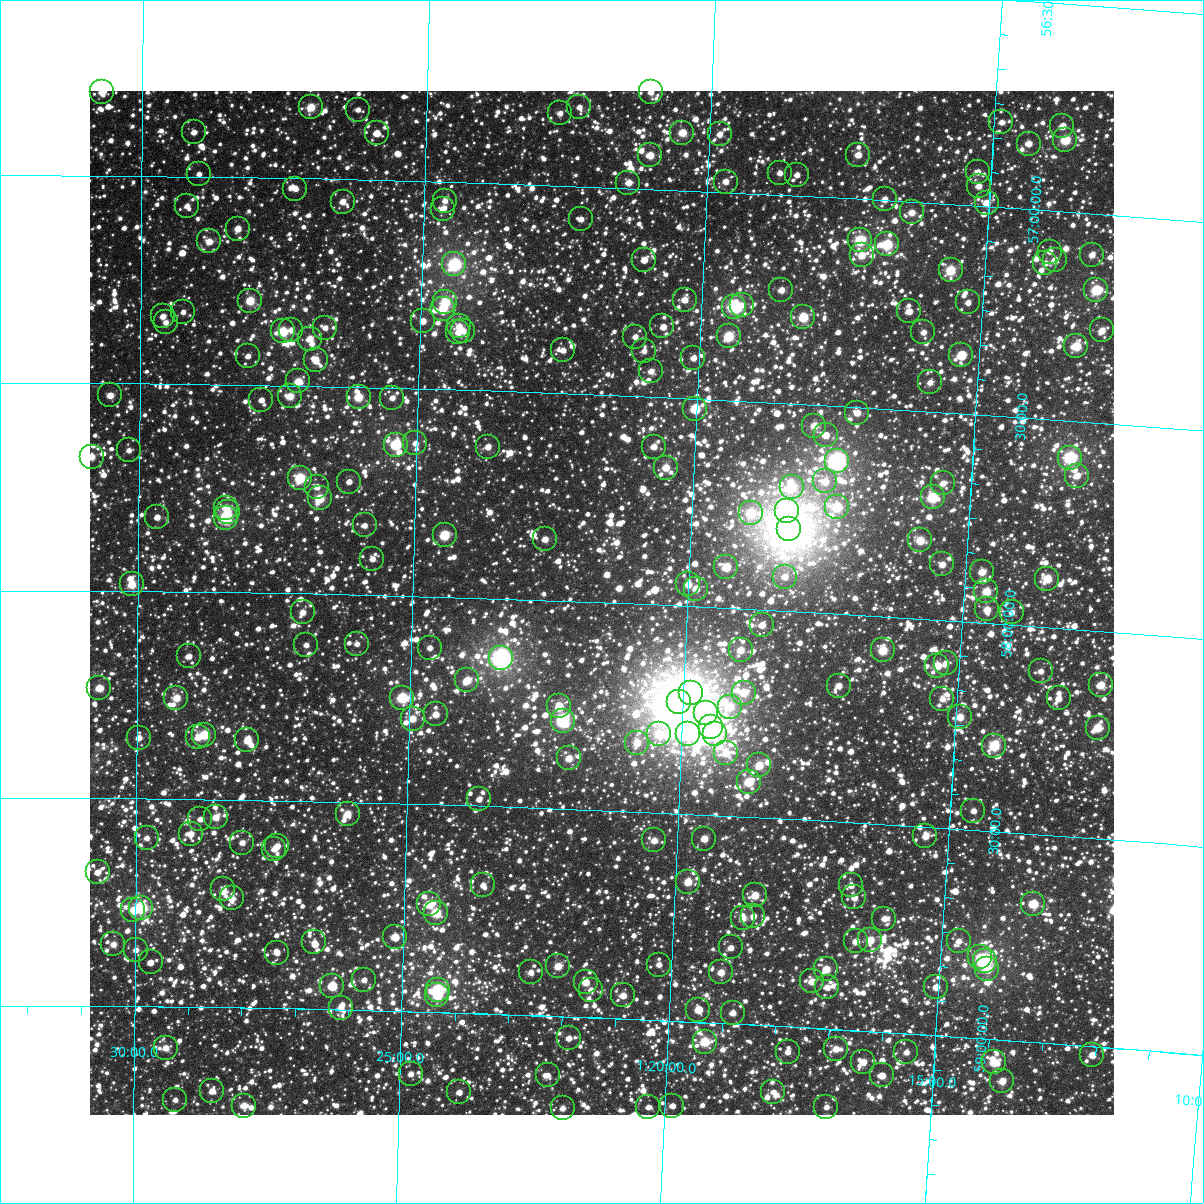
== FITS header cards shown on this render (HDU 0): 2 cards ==
NAXIS1  =                 1024
NAXIS2  =                 1024

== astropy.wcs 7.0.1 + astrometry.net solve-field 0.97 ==
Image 1024 x 1024 px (HDU 0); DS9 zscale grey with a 90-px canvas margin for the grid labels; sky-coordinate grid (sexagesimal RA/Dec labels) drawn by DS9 from the SOLVED WCS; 259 Tycho-2 reference stars matched to detected sources circled (green)
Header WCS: RA---TAN-SIP/DEC--TAN-SIP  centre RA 01:21:34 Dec +58:00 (20.39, +58.00 deg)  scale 8.67 arcsec/px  FOV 148.0' x 148.0'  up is +178 deg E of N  parity flipped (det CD > 0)
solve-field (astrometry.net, Tycho-2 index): VERIFIED the header's WCS against the Tycho-2 star catalogue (verified at 6 index scales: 15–259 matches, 0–1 conflicts across passes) and refined it, rather than solving blind
Solved WCS: RA---TAN-SIP/DEC--TAN-SIP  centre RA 01:21:34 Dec +58:00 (20.39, +58.00 deg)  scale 8.67 arcsec/px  FOV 148.0' x 148.0'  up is +178 deg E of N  parity flipped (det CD > 0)
The solver's refit moves the header's centre by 0.24 arcsec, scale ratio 1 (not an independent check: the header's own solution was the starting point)
Tycho-2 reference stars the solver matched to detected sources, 259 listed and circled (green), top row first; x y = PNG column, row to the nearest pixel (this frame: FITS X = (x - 90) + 1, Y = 1024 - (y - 91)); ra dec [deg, ICRS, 3 dp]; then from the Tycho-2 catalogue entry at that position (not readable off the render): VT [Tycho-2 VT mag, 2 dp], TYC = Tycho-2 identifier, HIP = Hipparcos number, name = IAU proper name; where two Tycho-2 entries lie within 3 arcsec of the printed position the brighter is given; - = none
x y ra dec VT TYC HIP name
102 92 22.678 +56.799 9.73 3678-1827-1 - -
651 92 20.265 +56.767 10.87 3678-1791-1 - -
311 107 21.757 +56.828 9.26 3678-1904-1 - -
579 107 20.576 +56.810 10.93 3678-1841-1 - -
358 110 21.549 +56.832 11.45 3678-1840-1 - -
560 113 20.660 +56.826 11.03 3678-1613-1 - -
1001 122 18.719 +56.795 11.06 3677-1860-1 - -
1062 126 18.450 +56.794 10.82 3677-1622-1 - -
194 132 22.271 +56.894 10.95 3678-1781-1 - -
377 133 21.464 +56.888 10.61 3678-1746-1 - -
682 133 20.118 +56.861 9.48 3678-1829-1 - -
720 134 19.954 +56.861 10.59 3677-2193-1 - -
1065 140 18.432 +56.827 8.65 3677-2085-1 - -
1029 144 18.593 +56.842 10.49 3677-2002-1 - -
650 155 20.256 +56.919 9.63 3678-1824-1 - -
858 155 19.340 +56.894 10.23 3677-1570-1 - -
978 172 18.809 +56.918 10.38 3677-1922-1 - -
780 173 19.681 +56.947 11.07 3677-1282-1 - -
199 174 22.245 +56.994 11.39 3678-1429-1 - -
797 175 19.605 +56.949 11.03 3677-1556-1 - -
726 182 19.918 +56.974 10.43 3677-1342-1 - -
628 183 20.346 +56.987 10.38 3678-1127-1 - -
979 186 18.801 +56.952 10.56 3677-1260-1 - -
295 189 21.819 +57.025 10.88 3678-987-1 - -
885 199 19.211 +56.997 10.40 3677-1426-1 - -
445 201 21.156 +57.046 10.91 3678-953-1 - -
343 202 21.608 +57.054 10.21 3678-1027-1 - -
987 203 18.761 +56.991 9.84 3677-2087-1 - -
187 206 22.297 +57.071 11.00 3678-1221-1 - -
443 209 21.164 +57.066 10.73 3678-835-1 - -
912 212 19.088 +57.025 10.15 3677-1470-1 - -
581 219 20.550 +57.080 10.81 3678-1983-1 - -
238 229 22.071 +57.124 10.02 3678-965-1 - -
860 240 19.310 +57.099 8.47 3677-1989-1 - -
209 241 22.197 +57.156 10.15 3678-1784-1 - -
887 244 19.188 +57.105 8.54 3677-1857-1 - -
1050 252 18.467 +57.098 11.14 3677-1851-1 - -
862 255 19.299 +57.135 9.69 3677-1979-1 - -
1092 255 18.280 +57.099 10.52 3677-1939-1 - -
644 260 20.262 +57.172 11.38 3678-1769-1 - -
1055 260 18.442 +57.118 10.22 3677-1721-1 - -
1045 263 18.484 +57.126 10.73 3677-1881-1 - -
454 264 21.105 +57.198 7.58 3678-899-1 6571 -
951 270 18.901 +57.158 8.78 3677-1635-1 5887 -
781 290 19.647 +57.229 10.27 3677-1571-1 - -
1096 290 18.249 +57.182 8.47 3677-1545-1 5680 -
685 300 20.074 +57.263 10.47 3678-1149-1 - -
250 301 22.011 +57.297 9.09 3678-1225-1 - -
445 302 21.141 +57.289 8.97 3678-1209-1 - -
968 302 18.814 +57.233 10.92 3677-1791-1 - -
742 305 19.818 +57.270 11.15 3677-1309-1 - -
734 307 19.852 +57.274 7.62 3677-2031-1 6189 -
443 309 21.151 +57.306 9.52 3678-1407-1 - -
909 311 19.073 +57.263 10.37 3677-1781-1 - -
183 312 22.308 +57.327 11.76 3678-691-1 - -
163 316 22.400 +57.338 10.80 3678-1201-1 - -
803 317 19.543 +57.291 8.79 3677-1649-1 - -
423 321 21.238 +57.337 10.48 3678-1912-1 - -
166 322 22.386 +57.352 10.82 3678-1047-1 - -
459 326 21.077 +57.347 10.31 3678-737-1 - -
662 326 20.170 +57.328 10.48 3678-1453-1 6290 -
325 328 21.673 +57.359 11.05 3678-1141-1 - -
291 330 21.826 +57.366 10.81 3678-713-1 - -
1102 330 18.213 +57.278 10.05 3677-1423-1 - -
283 331 21.863 +57.370 8.72 3678-1437-1 - -
463 331 21.058 +57.358 10.72 3678-1105-1 - -
458 332 21.079 +57.361 10.62 3678-741-1 - -
923 332 19.005 +57.311 11.14 3677-1211-1 - -
729 336 19.870 +57.346 8.77 3677-1463-1 - -
635 337 20.288 +57.357 10.95 3678-785-1 - -
310 339 21.742 +57.387 9.76 3678-905-1 - -
1076 346 18.320 +57.321 8.86 3677-1959-1 - -
563 350 20.609 +57.397 10.74 3678-1271-1 - -
644 351 20.246 +57.391 10.90 3678-1463-1 - -
961 355 18.830 +57.361 9.74 3677-1549-1 - -
248 356 22.017 +57.431 11.27 3678-1991-1 - -
693 358 20.025 +57.402 10.90 3678-1251-1 - -
316 360 21.714 +57.437 10.01 3678-1535-1 6747 -
651 371 20.211 +57.439 10.33 3678-675-1 - -
298 381 21.789 +57.490 9.47 3678-1529-1 - -
930 382 18.962 +57.431 10.61 3677-1365-1 - -
110 395 22.633 +57.529 10.23 3678-1049-1 - -
290 396 21.825 +57.525 9.63 3678-1379-1 - -
359 397 21.518 +57.524 9.18 3678-1041-1 - -
392 398 21.366 +57.524 10.67 3678-1163-1 - -
261 400 21.953 +57.536 11.40 3678-1257-1 - -
695 409 20.006 +57.525 9.98 3678-224-1 - -
857 413 19.278 +57.514 10.22 3677-1181-1 - -
814 426 19.469 +57.551 9.85 3677-1016-1 - -
826 435 19.415 +57.572 11.16 3677-1009-1 - -
415 443 21.257 +57.632 10.80 3678-582-1 - -
396 445 21.345 +57.637 8.66 3678-305-1 - -
488 447 20.930 +57.635 10.26 3678-9-1 - -
654 447 20.185 +57.620 10.44 3678-524-1 - -
129 450 22.546 +57.661 10.99 3678-500-1 - -
92 457 22.713 +57.677 10.09 3678-323-1 - -
1070 458 18.312 +57.589 7.62 3677-784-1 - -
837 461 19.360 +57.632 6.88 3677-1107-1 6027 -
666 468 20.126 +57.669 9.72 3678-338-1 - -
1077 476 18.276 +57.632 10.97 3677-682-1 - -
300 478 21.775 +57.722 8.56 3678-309-1 6775 -
825 481 19.407 +57.683 10.44 3677-1144-1 - -
349 482 21.551 +57.728 11.47 3678-310-1 - -
943 483 18.877 +57.671 10.53 3677-922-1 - -
317 487 21.697 +57.742 10.59 3678-363-1 - -
792 487 19.555 +57.701 8.96 3677-1010-1 - -
933 497 18.919 +57.707 8.28 3677-744-1 - -
320 498 21.683 +57.770 8.99 3678-502-1 - -
837 507 19.346 +57.743 8.98 3677-1118-1 - -
226 508 22.105 +57.796 10.06 3678-166-1 - -
787 511 19.572 +57.760 10.16 3677-1134-1 - -
228 512 22.097 +57.807 10.06 3678-291-1 - -
751 513 19.734 +57.768 9.33 3677-988-1 - -
157 517 22.416 +57.822 10.74 3678-44-1 - -
226 518 22.107 +57.822 8.05 3678-534-1 6871 -
365 525 21.477 +57.833 11.09 3678-382-1 - -
789 529 19.558 +57.803 6.70 3677-992-1 6093 -
445 535 21.113 +57.852 8.65 3678-467-1 - -
545 539 20.659 +57.853 10.94 3678-551-1 - -
920 540 18.963 +57.812 9.33 3677-755-1 5904 -
372 559 21.438 +57.913 11.69 3678-209-1 - -
942 564 18.856 +57.867 10.28 3677-822-1 - -
726 567 19.833 +57.902 9.38 3677-979-1 - -
982 572 18.675 +57.879 10.13 3677-580-1 - -
785 577 19.566 +57.918 10.75 3677-1169-1 - -
1047 579 18.377 +57.884 9.20 3677-647-1 - -
132 584 22.529 +57.984 9.33 3678-602-1 - -
688 584 20.001 +57.948 10.36 3678-252-1 - -
696 589 19.965 +57.957 10.37 3677-935-1 - -
986 591 18.648 +57.925 9.25 3677-798-1 - -
987 609 18.641 +57.968 9.84 3677-719-1 - -
303 612 21.750 +58.045 10.33 3678-374-1 - -
1012 612 18.527 +57.971 11.07 3677-854-1 - -
762 625 19.658 +58.037 10.83 3677-1171-1 - -
357 644 21.499 +58.118 11.04 3678-520-1 - -
306 645 21.731 +58.124 11.00 3678-630-1 - -
430 648 21.166 +58.123 10.92 3678-16-1 - -
741 650 19.750 +58.100 9.81 3677-1056-1 - -
883 650 19.102 +58.082 9.08 3677-767-1 - -
189 656 22.264 +58.155 11.26 3682-2225-1 - -
501 658 20.839 +58.143 6.40 3682-2261-1 6486 -
946 663 18.812 +58.103 10.69 3677-713-1 - -
937 666 18.850 +58.111 9.49 3677-913-1 - -
1041 671 18.378 +58.108 10.73 3677-769-1 - -
467 680 20.993 +58.199 9.49 3682-2056-1 - -
1101 685 18.100 +58.130 9.66 3681-121-1 - -
839 686 19.293 +58.173 10.72 3681-1750-1 - -
99 688 22.674 +58.234 9.64 3682-2036-1 - -
691 693 19.966 +58.208 7.04 3681-1736-1 6229 -
744 693 19.725 +58.202 9.61 3681-1664-1 - -
176 698 22.319 +58.256 9.64 3682-2112-1 - -
402 698 21.286 +58.245 8.41 3682-2284-1 6637 -
1059 698 18.288 +58.170 10.80 3681-21-1 - -
942 699 18.817 +58.190 11.01 3681-97-1 - -
679 702 20.020 +58.232 5.07 3682-2389-1 6242 -
559 706 20.567 +58.254 9.33 3682-2087-1 - -
730 707 19.786 +58.238 9.75 3681-1617-1 6170 -
706 713 19.892 +58.256 9.50 3681-1437-1 - -
436 714 21.130 +58.283 10.52 3682-2093-1 - -
960 717 18.731 +58.231 9.73 3681-1217-1 - -
413 719 21.235 +58.295 9.92 3682-1768-1 - -
563 721 20.547 +58.290 7.84 3682-2063-1 6399 -
711 727 19.868 +58.288 10.05 3681-1449-1 - -
1098 728 18.099 +58.234 9.20 3681-1231-1 - -
659 734 20.105 +58.312 9.96 3682-1706-1 - -
688 734 19.973 +58.309 8.88 3681-1666-1 6231 -
715 734 19.846 +58.306 9.94 3681-1929-1 - -
204 735 22.191 +58.344 8.88 3682-1738-1 - -
198 737 22.220 +58.350 10.16 3682-2380-1 - -
139 738 22.491 +58.353 10.62 3682-2083-1 - -
247 740 21.991 +58.356 9.58 3682-2382-1 - -
637 743 20.204 +58.334 9.86 3682-2291-1 - -
994 746 18.566 +58.294 8.47 3681-1130-1 5789 -
726 753 19.793 +58.349 9.91 3681-1266-1 - -
569 758 20.514 +58.378 9.90 3682-1600-1 - -
759 765 19.638 +58.375 9.57 3681-1341-1 - -
749 782 19.682 +58.416 9.06 3681-1551-1 - -
479 799 20.919 +58.484 11.05 3682-1458-1 - -
973 811 18.642 +58.454 10.90 3681-726-1 - -
348 814 21.524 +58.528 10.40 3682-1298-1 - -
216 817 22.132 +58.543 9.95 3682-138-1 - -
200 819 22.203 +58.547 11.24 3682-1470-1 - -
191 834 22.245 +58.584 10.46 3682-1366-1 - -
925 836 18.856 +58.523 10.75 3681-498-1 - -
147 838 22.450 +58.594 10.86 3682-2176-1 - -
704 839 19.873 +58.558 10.24 3681-1573-1 - -
654 840 20.104 +58.568 10.31 3682-1318-1 - -
242 843 22.007 +58.602 10.59 3682-42-1 - -
277 846 21.846 +58.609 10.77 3682-1932-1 - -
274 849 21.859 +58.617 10.54 3682-1672-1 - -
98 872 22.676 +58.677 10.66 3682-1722-1 - -
688 882 19.940 +58.663 9.53 3681-1642-1 - -
483 885 20.888 +58.691 10.69 3682-2198-1 - -
851 885 19.185 +58.652 10.44 3681-537-1 - -
223 889 22.091 +58.715 10.70 3682-558-1 - -
755 895 19.626 +58.688 9.80 3681-1827-1 - -
854 897 19.167 +58.680 10.88 3681-952-1 - -
232 898 22.050 +58.738 10.95 3682-1896-1 - -
429 904 21.134 +58.741 9.37 3682-120-1 - -
1033 904 18.336 +58.668 9.00 3681-1114-1 - -
141 908 22.475 +58.762 7.89 3682-1158-1 6985 -
133 910 22.508 +58.767 10.29 3682-1166-1 - -
436 913 21.102 +58.761 8.83 3682-1438-1 - -
753 916 19.629 +58.738 11.39 3681-1318-1 - -
743 918 19.678 +58.745 10.41 3681-1528-1 - -
884 919 19.022 +58.727 11.07 3681-824-1 - -
395 937 21.289 +58.822 11.15 3682-186-1 - -
870 940 19.081 +58.780 9.70 3681-286-1 - -
856 941 19.147 +58.785 10.27 3681-416-1 - -
959 941 18.671 +58.769 10.95 3681-748-1 - -
314 942 21.665 +58.840 11.29 3682-2210-1 - -
113 944 22.600 +58.851 10.52 3682-648-1 - -
731 947 19.728 +58.817 11.09 3681-1901-1 - -
136 950 22.495 +58.864 10.83 3682-184-1 - -
277 953 21.837 +58.866 11.06 3682-588-1 - -
980 957 18.567 +58.803 10.57 3681-756-1 - -
985 961 18.544 +58.812 7.23 3681-929-1 5784 -
151 962 22.425 +58.894 11.18 3682-992-1 - -
659 965 20.057 +58.866 10.73 3682-74-1 - -
558 966 20.527 +58.880 9.60 3682-870-1 - -
826 969 19.278 +58.857 9.64 3681-899-1 - -
987 969 18.529 +58.832 9.97 3681-789-1 - -
531 972 20.652 +58.897 11.14 3682-1360-1 - -
721 972 19.767 +58.878 9.95 3681-1639-1 - -
364 980 21.428 +58.927 11.38 3682-734-2 - -
812 981 19.342 +58.888 9.85 3681-1399-1 - -
586 982 20.395 +58.916 9.79 3682-614-1 - -
332 986 21.576 +58.944 9.38 3682-914-1 - -
827 987 19.270 +58.900 10.76 3681-1215-1 - -
936 987 18.762 +58.883 10.40 3681-441-1 - -
438 990 21.084 +58.946 7.89 3682-1466-1 6562 -
591 990 20.368 +58.933 11.76 3682-214-1 - -
437 995 21.085 +58.960 9.33 3682-1502-1 - -
623 995 20.218 +58.944 10.37 3682-1172-1 - -
341 1008 21.533 +58.996 10.65 3682-266-1 - -
698 1010 19.863 +58.970 10.31 3681-1778-1 - -
733 1013 19.702 +58.974 10.53 3681-1561-1 - -
569 1038 20.463 +59.052 10.58 3682-1338-1 - -
705 1042 19.827 +59.047 8.74 3681-1420-1 6181 -
166 1048 22.351 +59.099 10.06 3682-742-1 - -
836 1049 19.212 +59.047 10.17 3681-1123-1 - -
788 1052 19.436 +59.060 10.69 3681-1558-1 - -
906 1052 18.881 +59.045 10.90 3681-719-1 - -
1092 1055 18.013 +59.020 10.32 3681-504-1 - -
863 1062 19.081 +59.074 10.41 3681-322-1 - -
994 1062 18.470 +59.055 9.27 3681-746-1 5755 -
411 1074 21.199 +59.150 10.99 3682-242-1 - -
548 1075 20.555 +59.143 11.27 3682-430-1 - -
882 1075 18.990 +59.104 10.89 3681-178-1 - -
1002 1081 18.424 +59.099 10.10 3681-14-1 - -
212 1091 22.130 +59.201 10.44 3682-444-1 - -
459 1092 20.970 +59.192 10.85 3682-156-1 - -
773 1092 19.493 +59.159 10.86 3681-1336-1 - -
175 1100 22.304 +59.224 11.27 3682-732-1 - -
244 1106 21.979 +59.236 10.01 3682-632-1 6831 -
672 1106 19.964 +59.204 11.03 3681-1821-1 - -
648 1107 20.078 +59.210 11.60 3682-774-1 - -
826 1107 19.240 +59.188 11.30 3681-650-1 - -
563 1108 20.480 +59.221 10.64 3682-628-1 - -